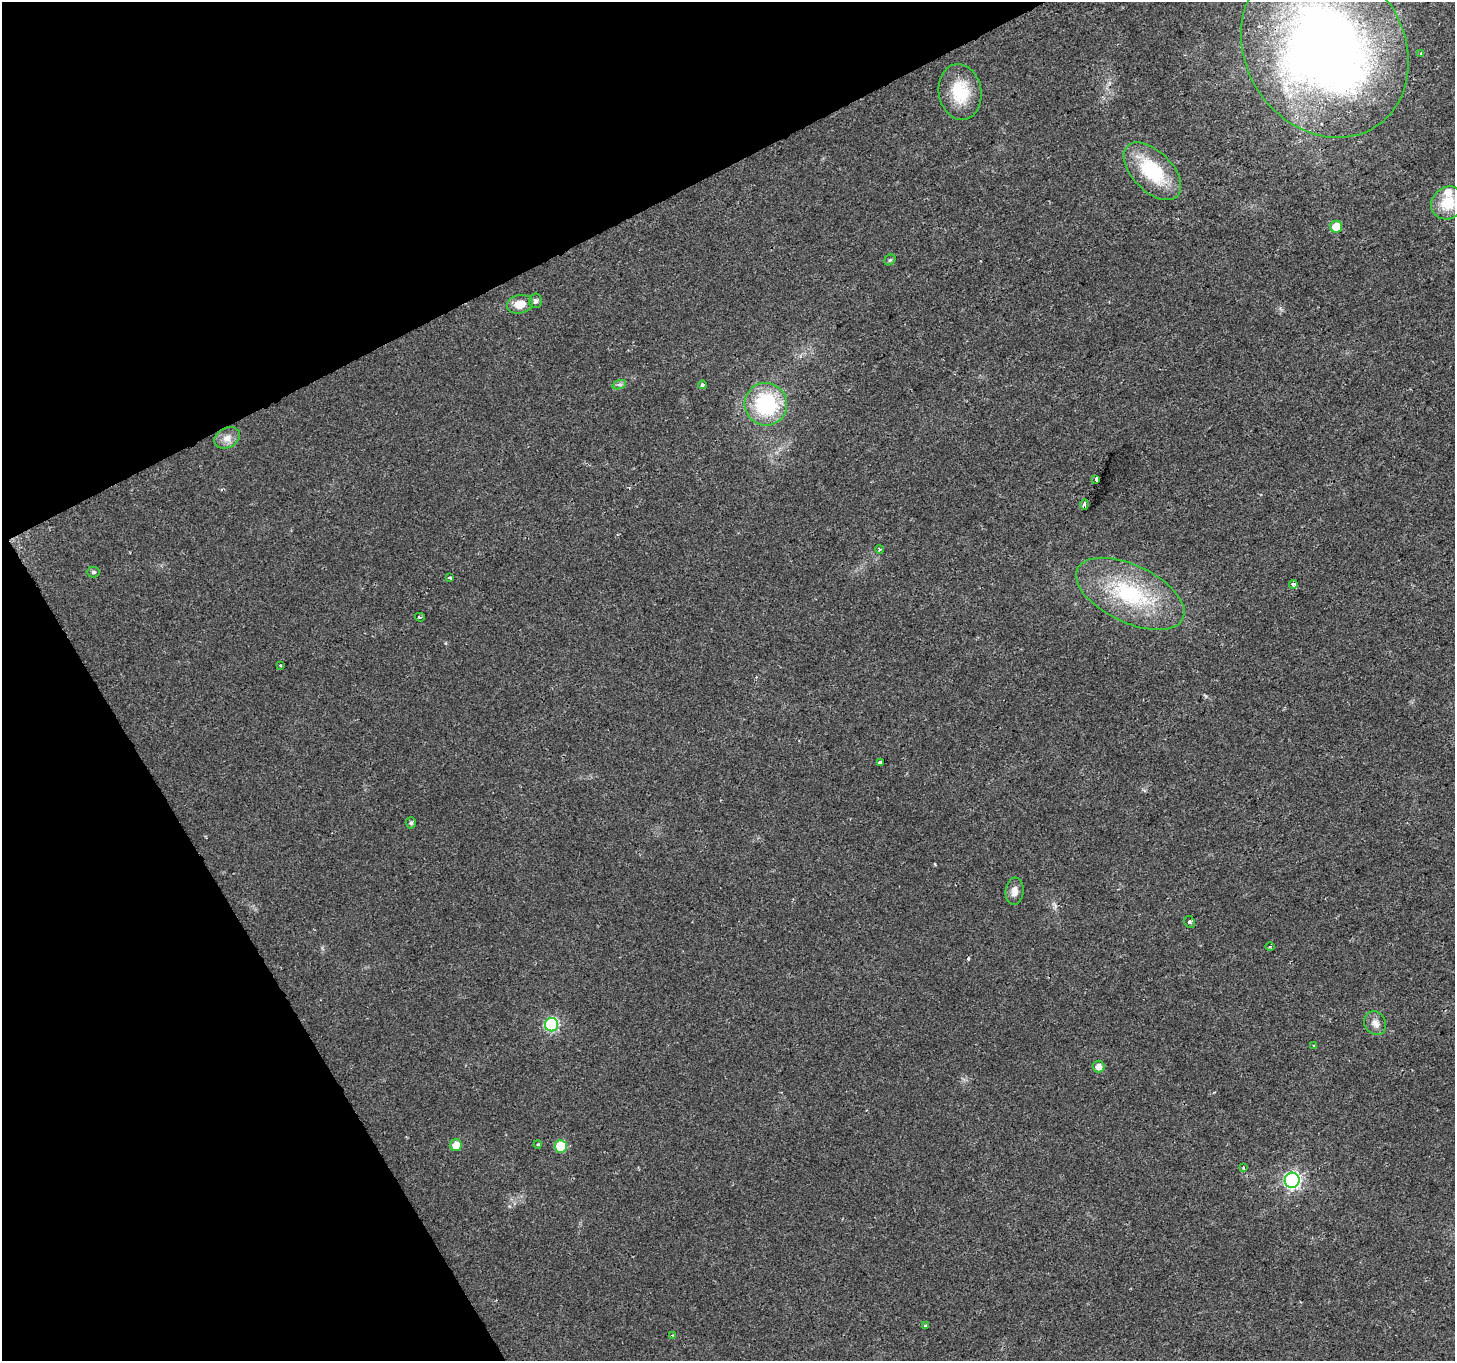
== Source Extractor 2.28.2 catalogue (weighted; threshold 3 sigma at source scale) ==
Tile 5 of 4 x 4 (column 1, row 2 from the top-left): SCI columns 1-1453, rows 2825-4183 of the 5816 x 5708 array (HDU 1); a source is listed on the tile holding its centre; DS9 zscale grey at full resolution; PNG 1457 x 1363 px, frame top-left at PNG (2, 2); each listed source drawn as its Kron ellipse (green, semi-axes under 4 px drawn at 4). Shown black and unused: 25% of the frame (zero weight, under 2 of 3 exposures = <1% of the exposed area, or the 3 px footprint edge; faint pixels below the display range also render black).
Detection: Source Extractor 2.28.2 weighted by HDU 2 'WHT'; one run over the whole footprint, this tile lists its part. Background 0.0277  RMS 0.0057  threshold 0.0258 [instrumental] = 3 sigma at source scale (4.5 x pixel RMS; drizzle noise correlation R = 1.50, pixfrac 1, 0.0396/0.0396 arcsec/px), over >= 5 px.
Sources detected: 40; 1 cosmic-ray / hot-pixel residue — neither listed nor drawn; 1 inside a brighter listed object's ellipse — not listed separately; the other 38 listed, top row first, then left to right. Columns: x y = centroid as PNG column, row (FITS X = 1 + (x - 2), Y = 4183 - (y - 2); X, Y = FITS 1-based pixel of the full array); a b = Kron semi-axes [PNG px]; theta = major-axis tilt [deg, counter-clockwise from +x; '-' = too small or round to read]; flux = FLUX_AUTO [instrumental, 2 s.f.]
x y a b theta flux
1325 49 93 79 -56 520
1421 53 3 3 - 0.64
960 92 28 21 -80 23
1152 171 35 20 -45 37
1448 203 17 15 41 17
1336 227 6 6 - 12
890 260 6 5 - 0.81
535 301 7 6 - 1.5
520 304 13 9 12 8.1
619 385 7 4 18 1.2
702 385 4 4 - 1.3
766 404 21 21 - 46
227 438 13 10 28 5.1
1096 480 3 3 - 26
1084 504 5 3 - 3.9
880 549 4 4 - 0.89
93 572 6 5 - 0.98
450 577 3 3 - 2.3
1293 584 4 3 - 2.4
1130 594 58 28 -25 61
420 617 5 3 - 0.74
280 665 2 2 - 0.56
880 762 4 3 - 12
411 823 6 5 - 1.3
1014 891 13 9 84 4
1190 922 6 5 - 1.3
1270 947 4 3 - 0.61
1375 1023 12 10 -57 4.1
551 1025 6 6 - 72
1314 1046 4 3 - 1.3
1099 1067 6 6 - 3.9
538 1144 4 3 - 0.74
456 1145 6 5 - 6.4
561 1146 6 6 - 29
1243 1167 3 2 - 0.86
1292 1180 7 7 - 150
925 1326 3 3 - 3.9
672 1335 4 3 - 0.8
Overlapping masked pixels (flux is a lower limit): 1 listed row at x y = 1084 504
Isophote crosses this tile's border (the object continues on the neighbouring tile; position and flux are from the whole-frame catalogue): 1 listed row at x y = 1325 49